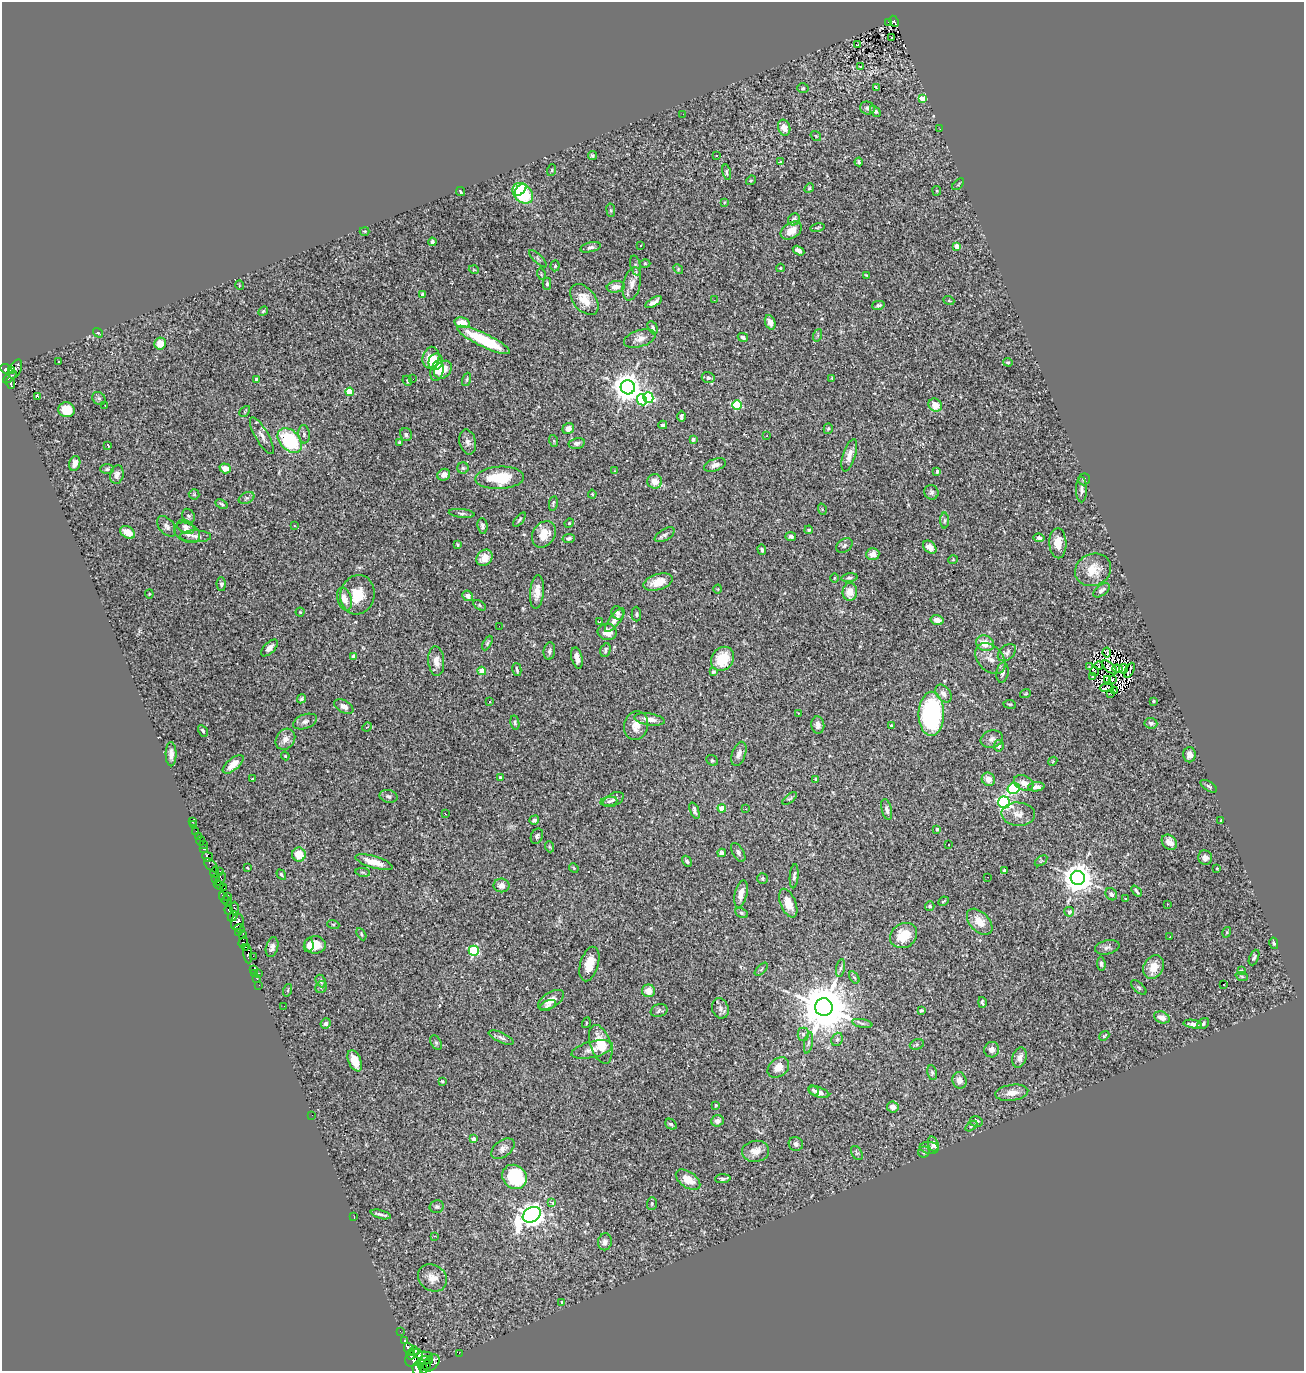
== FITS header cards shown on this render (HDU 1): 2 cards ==
NAXIS1  =                 1302
NAXIS2  =                 1369

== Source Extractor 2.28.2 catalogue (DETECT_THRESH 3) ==
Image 1302 x 1369 px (HDU 1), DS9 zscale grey, 1 PNG px = 1 image px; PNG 1306 x 1373 px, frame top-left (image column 1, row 1369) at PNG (2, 2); each listed source drawn as its Kron ellipse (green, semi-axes under 4 px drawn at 4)
Background 0.888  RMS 0.021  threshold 0.0642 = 3 sigma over >= 5 px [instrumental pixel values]
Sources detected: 428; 3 with non-positive FLUX_AUTO (blend fragments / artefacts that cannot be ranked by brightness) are neither listed nor drawn; the other 425 listed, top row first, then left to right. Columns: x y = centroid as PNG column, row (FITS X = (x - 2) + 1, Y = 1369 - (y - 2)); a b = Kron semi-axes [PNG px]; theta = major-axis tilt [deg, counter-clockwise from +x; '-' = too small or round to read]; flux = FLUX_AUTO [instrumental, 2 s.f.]
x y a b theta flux
894 21 6 4 -64 43
889 22 3 3 - 3.9
892 37 3 2 - 3.9
858 45 4 2 - 1.7
860 66 3 2 - 0.9
803 88 5 5 - 2.1
876 88 4 2 - 1.7
922 98 4 4 - 19
867 108 7 6 - 4
875 111 6 4 -50 3.6
683 114 2 2 - 2.8
784 128 8 6 -73 14
940 129 2 2 - 0.6
816 136 6 4 -34 1.4
592 155 4 4 - 2.2
717 156 3 3 - 2.8
780 162 3 3 - 31
859 162 4 3 - 2.5
552 170 6 3 72 1.2
726 172 7 3 -78 2.6
751 180 5 4 - 1.6
958 184 7 2 46 1.4
809 188 5 4 - 1.9
521 190 7 4 47 33
937 191 5 4 - 1.6
461 192 5 2 - 1.5
523 193 12 8 -45 85
724 202 3 3 - 1.1
611 210 7 3 -82 1.9
794 219 6 5 - 6
817 227 7 2 11 1.6
365 231 5 2 - 1.3
791 231 11 8 32 16
432 242 4 3 - 3
640 245 2 2 - 1.1
957 246 4 4 - 18
590 247 10 4 13 4.2
798 251 6 4 -30 5.4
538 259 11 4 -44 3.2
645 263 5 3 - 1.3
635 265 10 5 -76 3.9
555 266 5 4 - 2
780 268 4 3 - 1.9
678 269 5 4 - 1.7
474 270 5 3 - 1.2
541 274 6 3 -73 1.5
866 275 3 2 - 1
547 284 6 4 89 2.7
632 284 17 8 75 12
239 285 5 3 - 1.1
616 287 9 5 6 12
423 294 4 4 - 11
584 299 18 11 -52 24
714 300 3 2 - 2.6
949 301 5 3 - 1.3
654 302 9 4 29 6.1
878 305 6 4 13 3.2
263 311 5 4 - 1.9
770 322 7 5 -67 7.7
462 323 8 5 -13 18
653 328 7 4 -65 2.9
98 333 5 3 - 1.4
818 335 6 4 71 2.1
743 337 5 4 - 4
640 338 16 8 17 11
484 340 29 6 -26 75
160 344 6 6 - 21
431 358 11 8 77 29
59 362 2 2 - 1.4
436 362 8 7 - 15
1008 362 4 3 - 1.7
6 369 6 4 -28 820
15 369 10 6 62 670
11 370 3 3 - 280
443 370 10 7 47 19
437 371 10 6 76 15
10 377 8 3 42 400
708 378 6 5 - 3.6
832 378 4 3 - 1.2
256 379 3 3 - 1.8
413 379 2 2 - 1.9
467 379 7 3 71 1.7
407 381 5 4 - 1.8
10 383 6 3 -73 260
628 387 7 7 - 2100
350 392 4 4 - 39
38 396 3 3 - 100
99 398 7 6 - 2.9
648 398 5 5 - 160
642 400 6 4 -63 55
105 405 2 2 - 1.1
737 405 5 4 - 87
935 405 7 6 - 19
67 410 8 7 - 25
245 411 6 3 45 1.4
681 416 5 3 - 3.1
663 425 4 4 - 3.5
568 428 6 5 - 8.8
828 429 5 4 - 2.2
304 434 9 5 -84 3.8
406 435 7 6 - 3.3
262 436 21 6 -60 9.4
767 436 3 2 - 2.7
693 439 4 3 - 5.8
290 440 14 10 -46 97
554 441 6 3 -72 1.6
468 442 13 8 -77 6.9
400 443 4 3 - 2.5
577 443 8 5 11 4.2
108 445 3 2 - 1.8
849 455 17 6 72 11
75 463 8 5 73 9.4
715 465 11 6 19 6.8
225 468 6 5 - 13
463 468 5 5 - 2.4
107 469 7 5 1 2.7
614 471 4 2 - 0.96
937 471 3 3 - 5.4
117 475 9 6 81 6.2
444 475 6 5 - 8
500 478 24 11 3 60
1084 479 6 5 - 3.2
655 481 7 7 - 14
1082 489 13 5 90 5.6
931 492 7 7 - 3.9
194 494 5 5 - 1.8
592 494 4 4 - 1.6
247 498 8 5 25 3.2
553 503 7 3 80 2.3
221 504 6 3 -25 2.3
822 509 6 3 -72 1.2
462 513 13 3 -6 3.5
188 516 7 6 - 3.3
519 520 8 3 50 2.4
944 520 8 4 89 2.6
569 523 5 4 - 1.9
167 526 12 7 -50 6.1
295 526 3 2 - 0.95
482 526 8 5 -83 3.7
186 527 9 6 -32 5.5
809 530 4 3 - 1.9
128 532 8 5 -33 17
187 533 13 9 -25 12
544 534 14 11 58 24
665 535 11 5 31 4.8
196 536 15 6 -1 6.4
791 536 5 4 - 3.4
569 538 6 4 9 4.2
1039 538 5 4 - 3.3
1058 543 15 8 -87 19
458 545 3 3 - 2.3
844 546 9 6 35 3.8
930 547 7 5 -43 11
762 550 5 4 - 3.2
873 554 6 6 - 12
485 558 9 7 46 18
953 560 5 3 - 0.98
1093 570 18 16 26 28
834 578 5 3 - 1.3
849 578 8 4 7 2.7
658 582 15 8 17 19
221 584 6 4 -88 3.1
718 589 4 3 - 1.1
1101 590 9 5 37 5
537 592 17 6 85 14
850 592 9 7 88 18
149 594 4 4 - 1.4
357 595 20 17 76 34
468 596 5 5 - 6.2
344 599 12 7 -71 13
479 605 7 4 -33 2.1
300 612 4 4 - 1.8
617 613 7 5 -63 3.3
636 614 7 4 -90 2.6
615 620 14 5 52 11
937 620 6 5 - 13
599 622 3 2 - 1.5
499 626 2 2 - 2.5
607 632 9 8 - 15
487 643 8 4 62 2.5
985 643 9 7 -26 18
269 648 10 5 46 7.4
605 650 7 5 73 4.6
549 651 9 5 83 4.3
1007 653 10 7 41 4.5
1107 653 5 4 - 4.1
354 656 4 4 - 13
577 658 11 5 -76 8.8
723 659 13 10 52 39
990 659 17 12 -46 14
436 661 15 8 -85 13
1099 665 4 2 - 1.8
1089 666 3 3 - 1.7
1110 668 9 2 -45 0.24
517 669 7 3 -76 2.4
1117 669 5 2 - 0.68
1123 669 5 3 - 0.23
1129 670 8 2 65 0.7
482 671 4 4 - 28
1094 671 4 2 - 0.28
713 672 4 4 - 3
1002 672 10 6 81 5.4
1092 676 3 3 - 3.1
1108 680 3 2 - 1
1112 680 2 2 - 1.2
1107 688 7 3 1 0.24
1114 690 3 2 - 0.98
1110 693 3 2 - 2
943 694 10 6 -52 8.4
1025 694 5 2 - 1.2
301 699 5 4 - 2.4
490 701 3 2 - 1.4
1153 701 3 3 - 1.6
1010 704 6 3 -8 1.6
344 706 10 6 -28 7
799 713 4 2 - 0.85
931 714 22 13 90 210
649 719 15 6 -8 13
305 722 12 7 19 6.2
515 723 7 4 -80 2.6
1151 723 6 5 - 4.3
818 725 9 6 -84 6.1
636 726 15 12 75 16
891 726 3 3 - 2.4
367 727 5 3 - 1.4
203 731 6 4 -59 2.3
285 739 11 9 54 9.7
992 739 11 8 18 6.9
999 746 6 4 79 4.8
171 754 12 5 -90 8.3
739 754 12 7 70 7.9
1189 755 7 6 - 7.9
285 756 4 4 - 1.3
712 760 6 5 - 2.4
1053 761 5 3 - 1.2
233 764 13 6 40 17
500 777 3 3 - 2.1
252 779 3 2 - 1
816 779 4 4 - 3.1
988 779 7 6 - 11
1024 783 10 7 -23 11
1209 786 9 4 -32 2.8
1036 787 8 4 3 6.6
1014 788 6 5 - 87
389 796 9 6 -13 4.1
790 798 8 4 38 2.4
613 800 11 6 26 5.1
609 801 8 4 8 3
1004 802 6 5 - 300
722 808 4 4 - 24
746 809 2 2 - 0.92
887 809 10 5 -76 5
694 811 9 4 -71 3.9
445 814 3 2 - 3.1
1018 814 17 11 -4 14
534 820 5 4 - 4.4
192 821 2 2 - 7.8
1221 821 4 3 - 4.4
193 825 2 2 - 5.1
937 829 3 3 - 4.9
196 831 3 2 - 22
537 836 8 5 65 4.1
198 837 3 2 - 25
200 841 5 3 - 71
1169 842 8 6 -46 11
204 845 4 3 - 25
948 845 3 3 - 2.5
550 847 6 3 -70 1.7
204 849 4 3 - 190
738 852 10 5 -60 4.1
722 853 4 4 - 5.7
299 855 7 6 - 28
208 857 5 4 - 850
1205 858 7 7 - 7.1
687 861 6 4 -61 3
1041 861 7 3 37 1.8
374 862 19 6 -17 19
211 865 9 5 -44 91
248 868 3 2 - 1
574 868 5 4 - 1.5
1217 869 3 2 - 0.99
220 871 2 2 - 11
1004 871 4 3 - 4
215 872 6 3 79 59
363 872 7 3 -9 1.9
281 874 5 4 - 2.3
794 876 12 4 86 3.9
988 877 2 2 - 0.67
763 878 5 5 - 2.1
1078 878 7 7 - 2500
216 879 4 3 - 33
220 879 7 3 55 310
218 885 5 3 - 740
501 885 8 7 - 9.9
224 888 4 3 - 390
1136 891 6 2 -49 2.5
741 894 14 6 77 11
1111 894 7 5 -50 4.7
228 897 3 3 - 360
224 898 6 3 -63 350
1126 899 3 2 - 1.7
227 901 5 4 - 410
943 901 5 3 - 1.4
788 903 15 7 -68 17
1167 904 3 2 - 2.7
930 906 5 4 - 3
234 908 6 4 -89 670
229 910 4 3 - 490
1069 912 5 4 - 6
742 913 7 4 -29 2.5
233 916 6 3 46 860
237 922 8 6 74 1400
980 922 15 9 -47 19
333 924 6 4 -19 1.6
239 928 5 3 - 390
1227 932 5 3 - 1.2
238 933 3 2 - 21
243 934 4 2 - 34
361 934 6 4 -62 1.9
904 935 14 12 34 33
1170 937 3 2 - 2.2
243 942 6 4 71 740
1274 943 6 4 -78 2.4
309 945 7 5 78 4.2
315 945 11 8 -2 19
246 947 3 3 - 300
272 947 10 6 75 6.7
1107 947 12 7 12 5.7
474 951 5 5 - 160
248 954 10 4 -83 1100
253 956 2 2 - 14
1254 957 8 4 66 3.1
589 964 18 9 74 22
1101 964 7 4 -83 3.2
1154 967 12 10 60 21
840 968 9 3 79 2.8
253 969 2 2 - 22
761 969 8 3 45 1.7
1241 970 4 3 - 1.6
254 973 2 2 - 22
259 973 3 2 - 110
1242 976 6 4 -20 1.8
854 977 7 4 -57 2.4
257 979 2 2 - 14
321 981 7 4 -63 2.9
1224 984 3 2 - 4
259 985 2 2 - 13
321 987 6 5 - 3
1139 987 9 5 -41 2.9
288 990 6 4 72 1.6
648 991 6 6 - 13
551 1000 14 7 31 14
982 1002 5 3 - 2.3
548 1005 8 5 24 3.7
284 1006 2 2 - 0.85
824 1007 9 8 - 9400
720 1008 10 8 -69 6.3
921 1010 4 3 - 2.2
659 1011 8 6 16 3.5
1162 1017 8 5 -22 10
586 1023 5 3 - 1.6
862 1023 10 4 -10 3.8
326 1024 5 4 - 4
1193 1024 9 4 -8 5.8
1203 1024 6 5 - 3.6
803 1034 6 5 - 3.3
1104 1036 5 3 - 1.8
501 1038 13 5 -24 4.6
837 1039 7 5 68 3.5
436 1043 8 5 -62 2.4
808 1043 11 4 79 3.5
601 1044 20 10 -71 31
917 1044 7 5 19 2.5
592 1050 21 8 13 12
992 1050 8 7 - 8.4
1019 1057 10 7 70 8.5
355 1061 11 6 -66 19
778 1067 12 8 38 16
932 1073 7 5 -80 2.9
959 1080 8 7 - 7.9
442 1081 3 3 - 1.3
814 1090 6 4 -43 2.8
819 1092 11 5 -19 8.2
1012 1093 16 8 7 15
716 1105 3 3 - 1.4
893 1107 6 5 - 9
312 1115 2 2 - 6.9
717 1121 6 5 - 6.2
976 1121 6 5 - 5.1
671 1124 6 4 -42 3.2
971 1126 7 4 36 2.3
474 1139 4 4 - 8.1
796 1144 7 7 - 4.6
933 1144 7 5 -71 9.3
929 1148 9 6 -8 5.1
503 1149 13 8 37 8.1
756 1151 14 10 8 14
924 1152 5 5 - 2
857 1153 7 5 -60 2.7
514 1177 13 11 -43 84
723 1179 8 4 4 3.8
688 1180 14 8 -34 22
552 1202 3 3 - 19
652 1203 6 5 - 2.4
437 1207 7 6 - 3.1
381 1214 10 2 -15 4.1
532 1215 9 7 31 1500
354 1217 3 2 - 1.2
435 1236 3 3 - 0.99
605 1242 8 7 - 6.6
432 1278 15 12 -34 14
562 1302 4 4 - 1.4
400 1331 2 2 - 5.7
404 1341 3 3 - 230
409 1349 7 4 -67 3200
414 1351 5 4 - 2400
459 1353 2 2 - 13
411 1354 5 3 - 1600
425 1356 8 4 -1 2300
414 1358 10 7 46 4900
425 1360 7 3 4 2200
431 1363 10 6 48 1600
427 1365 5 3 - 680
422 1366 8 4 -70 2100
417 1369 7 4 -87 1700
At the frame edge (FLAGS 8, measured only in part): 1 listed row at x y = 417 1369
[3 non-positive-flux detections neither listed nor drawn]